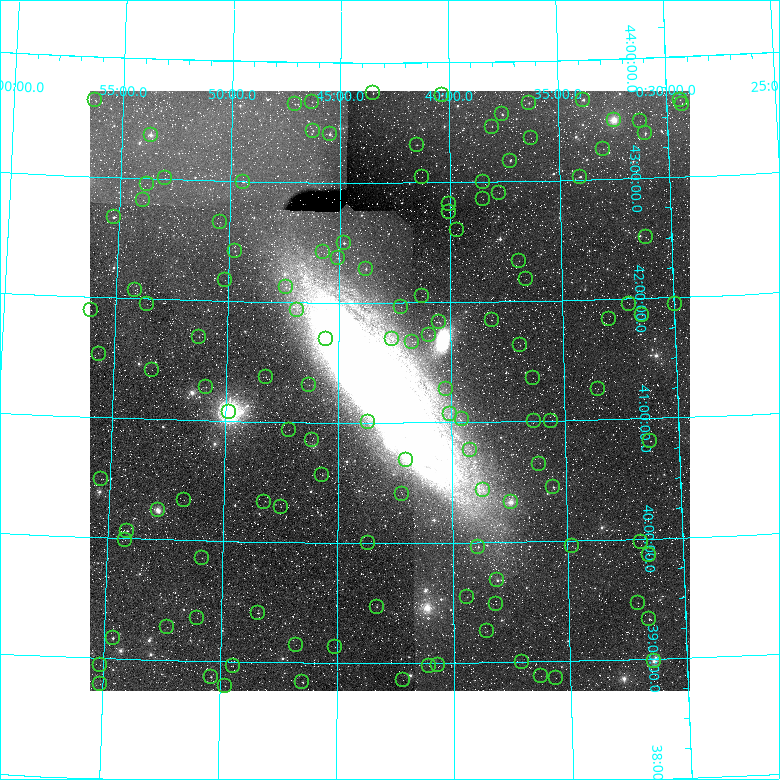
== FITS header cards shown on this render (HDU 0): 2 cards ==
NAXIS1  =                  600 / Width of image
NAXIS2  =                  600 / Height of image

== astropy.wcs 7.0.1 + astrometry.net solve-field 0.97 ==
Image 600 x 600 px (HDU 0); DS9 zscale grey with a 90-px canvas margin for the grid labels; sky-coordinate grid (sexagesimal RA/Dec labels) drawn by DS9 from the SOLVED WCS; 127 Tycho-2 reference stars matched to detected sources circled (green)
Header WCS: RA---TAN/DEC--TAN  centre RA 00:42:44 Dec +41:16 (10.68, +41.27 deg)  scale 30 arcsec/px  FOV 300.0' x 300.0'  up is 0 deg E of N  parity normal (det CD < 0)
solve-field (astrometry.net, Tycho-2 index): VERIFIED the header's WCS against the Tycho-2 star catalogue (verified at 5 index scales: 9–110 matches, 0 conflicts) and refined it, rather than solving blind
Solved WCS: RA---TAN-SIP/DEC--TAN-SIP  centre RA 00:42:44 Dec +41:16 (10.68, +41.27 deg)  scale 30 arcsec/px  FOV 299.9' x 300.0'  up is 0 deg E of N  parity normal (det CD < 0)
The solver's refit moves the header's centre by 0.93 arcsec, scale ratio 0.9997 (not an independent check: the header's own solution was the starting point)
Tycho-2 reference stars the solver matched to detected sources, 127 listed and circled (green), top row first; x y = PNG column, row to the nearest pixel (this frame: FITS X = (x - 90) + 1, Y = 600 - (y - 91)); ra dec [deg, ICRS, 3 dp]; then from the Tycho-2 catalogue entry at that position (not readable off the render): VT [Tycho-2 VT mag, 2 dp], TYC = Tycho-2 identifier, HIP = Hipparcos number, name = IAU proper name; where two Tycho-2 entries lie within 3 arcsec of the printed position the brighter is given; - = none
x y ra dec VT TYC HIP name
373 93 10.875 +43.745 8.71 2809-2185-1 - -
442 95 10.082 +43.728 10.04 2809-837-1 - -
95 100 14.072 +43.638 11.78 2810-2230-1 - -
583 100 8.454 +43.667 7.71 2796-1075-1 2668 -
680 100 7.344 +43.640 11.11 2795-847-1 - -
312 102 11.576 +43.667 10.35 2809-1231-1 - -
529 103 9.080 +43.653 9.68 2796-2352-1 - -
295 104 11.772 +43.649 10.58 2809-1736-1 3680 -
682 104 7.323 +43.603 11.13 2795-505-1 - -
502 114 9.392 +43.563 9.46 2796-827-1 - -
614 120 8.112 +43.495 6.69 2796-1329-1 2553 -
640 121 7.810 +43.477 12.27 2796-177-1 - -
492 127 9.508 +43.458 10.76 2796-2249-1 - -
313 131 11.562 +43.428 9.22 2809-987-1 - -
645 133 7.757 +43.374 8.56 2796-385-1 2434 -
330 134 11.368 +43.401 8.69 2809-1013-1 3558 -
151 135 13.419 +43.363 7.26 2810-1149-1 4205 -
531 138 9.063 +43.360 11.82 2796-917-1 - -
417 145 10.372 +43.314 9.31 2809-401-1 3258 -
603 149 8.242 +43.254 10.99 2796-1079-1 - -
510 161 9.308 +43.174 8.96 2796-477-1 2934 -
422 177 10.315 +43.047 11.28 2805-115-1 - -
580 177 8.511 +43.028 8.37 2792-879-1 - -
165 178 13.241 +43.011 12.28 2806-1014-1 - -
243 182 12.354 +42.994 9.13 2805-2100-1 - -
483 182 9.622 +43.000 10.04 2792-143-1 3022 -
147 184 13.443 +42.956 12.09 2806-952-1 - -
499 193 9.439 +42.908 11.39 2792-141-1 - -
483 199 9.623 +42.858 11.29 2792-33-1 - -
143 200 13.483 +42.822 11.24 2806-870-1 - -
449 204 10.005 +42.819 8.75 2805-1505-1 - -
449 212 10.008 +42.754 11.18 2805-1737-1 - -
114 217 13.809 +42.672 8.83 2806-1764-1 4315 -
220 222 12.604 +42.657 11.14 2806-957-1 - -
457 230 9.923 +42.601 11.43 2792-2042-1 - -
646 237 7.791 +42.511 11.24 2792-1794-1 - -
344 243 11.200 +42.497 8.65 2805-1555-1 3510 -
235 251 12.429 +42.418 9.65 2805-642-1 - -
323 252 11.439 +42.423 12.18 2805-1230-1 - -
338 258 11.266 +42.372 9.57 2805-1695-1 - -
519 261 9.226 +42.340 10.48 2792-1914-1 - -
366 269 10.950 +42.282 9.39 2805-1116-1 3432 -
526 279 9.151 +42.187 12.41 2792-1302-1 - -
225 280 12.533 +42.174 11.95 2806-154-1 - -
286 287 11.848 +42.124 9.58 2805-281-1 - -
135 290 13.538 +42.072 11.13 2806-490-1 - -
422 296 10.322 +42.055 10.98 2805-1020-1 - -
147 304 13.400 +41.958 11.49 2806-168-1 - -
629 304 8.001 +41.960 12.27 2792-988-1 - -
675 304 7.488 +41.946 10.33 2791-1710-1 - -
401 307 10.555 +41.965 10.22 2805-1855-1 - -
91 310 14.020 +41.890 11.55 2806-1953-1 - -
297 310 11.721 +41.935 11.14 2805-793-1 - -
642 315 7.861 +41.862 11.09 2792-1957-1 - -
609 319 8.231 +41.838 11.56 2792-1699-1 - -
492 320 9.539 +41.850 11.28 2792-1915-1 - -
439 322 10.131 +41.838 10.16 2805-1399-1 - -
429 335 10.242 +41.731 9.37 2805-1064-1 3223 -
199 337 12.811 +41.696 10.01 2806-186-1 - -
326 339 11.393 +41.696 10.94 2805-2164-1 - -
392 339 10.656 +41.699 9.58 2805-789-1 - -
412 342 10.434 +41.673 11.25 2805-1332-1 - -
520 345 9.228 +41.639 10.45 2792-116-1 - -
99 354 13.914 +41.531 10.48 2806-2099-1 - -
152 370 13.323 +41.409 11.26 2806-63-1 - -
266 377 12.057 +41.374 10.40 2805-282-1 - -
533 378 9.092 +41.362 11.96 2792-276-1 - -
309 385 11.579 +41.311 11.32 2805-461-1 - -
206 387 12.719 +41.281 10.91 2806-19-1 - -
446 389 10.058 +41.279 11.63 2805-267-1 - -
598 389 8.374 +41.259 11.63 2792-328-1 - -
229 412 12.454 +41.079 4.50 2801-2090-1 3881 -
450 414 10.017 +41.072 11.47 2801-1453-1 - -
462 419 9.887 +41.032 11.06 2788-914-1 - -
534 421 9.088 +41.004 10.11 2788-552-1 - -
551 421 8.907 +41.003 11.94 2788-370-1 - -
368 422 10.920 +41.006 12.22 2801-1126-1 - -
289 430 11.793 +40.934 11.39 2801-1192-1 - -
312 440 11.538 +40.854 11.25 2801-697-1 - -
650 441 7.818 +40.809 11.31 2788-34-1 - -
470 450 9.796 +40.769 10.86 2788-374-1 - -
406 460 10.506 +40.688 7.08 2801-2025-1 3293 -
539 464 9.039 +40.646 11.37 2788-1643-1 - -
322 475 11.424 +40.562 10.12 2801-712-1 - -
101 479 13.841 +40.490 10.13 2802-1872-1 - -
553 487 8.893 +40.450 8.99 2788-1208-1 2792 -
483 490 9.661 +40.437 9.00 2788-1857-1 - -
402 494 10.547 +40.408 11.70 2801-1616-1 - -
184 500 12.931 +40.336 11.95 2802-235-1 - -
264 502 12.053 +40.333 11.59 2801-377-1 - -
511 502 9.360 +40.332 6.84 2788-929-1 2948 -
281 507 11.870 +40.296 10.78 2801-621-1 - -
158 510 13.216 +40.246 6.83 2802-103-1 4127 -
127 531 13.540 +40.063 9.47 2802-196-1 - -
125 540 13.559 +39.988 12.04 2802-639-1 - -
641 542 7.948 +39.975 12.02 2788-1017-1 - -
368 543 10.919 +39.997 12.34 2801-1012-1 - -
572 546 8.700 +39.957 11.94 2788-325-1 - -
478 547 9.723 +39.963 9.32 2788-1497-1 - -
649 555 7.871 +39.864 11.72 2788-571-1 - -
202 558 12.719 +39.856 10.85 2802-635-1 - -
497 580 9.519 +39.682 8.63 2788-815-1 2995 -
467 597 9.847 +39.546 9.58 2788-2145-1 - -
638 603 8.003 +39.468 10.12 2788-1928-1 - -
496 604 9.539 +39.484 11.41 2788-2026-1 - -
377 607 10.821 +39.466 9.09 2801-1969-1 - -
258 613 12.100 +39.403 12.08 2801-1783-1 - -
197 618 12.758 +39.355 12.72 2798-7-1 - -
649 619 7.889 +39.331 8.88 2784-129-1 2485 -
167 627 13.079 +39.274 11.55 2798-159-1 - -
487 631 9.637 +39.261 11.32 2784-443-1 - -
113 638 13.656 +39.169 8.38 2798-521-1 4268 -
296 645 11.689 +39.145 11.59 2797-595-1 - -
335 647 11.270 +39.131 11.99 2797-667-1 - -
654 661 7.855 +38.981 7.31 2784-122-1 2473 -
522 662 9.264 +38.996 9.08 2784-866-1 - -
100 665 13.782 +38.941 11.53 2798-470-1 - -
438 665 10.161 +38.983 12.58 2797-347-1 - -
233 666 12.361 +38.961 10.42 2797-2-1 - -
429 666 10.262 +38.974 11.24 2797-1087-1 - -
541 676 9.066 +38.879 11.50 2784-288-1 - -
211 677 12.594 +38.867 8.73 2798-975-1 - -
556 678 8.904 +38.861 11.58 2784-682-1 - -
403 680 10.540 +38.857 11.76 2797-1221-1 - -
302 682 11.618 +38.837 9.93 2797-1117-1 - -
100 684 13.775 +38.784 12.11 2798-546-1 - -
225 686 12.441 +38.794 11.54 2797-231-1 - -